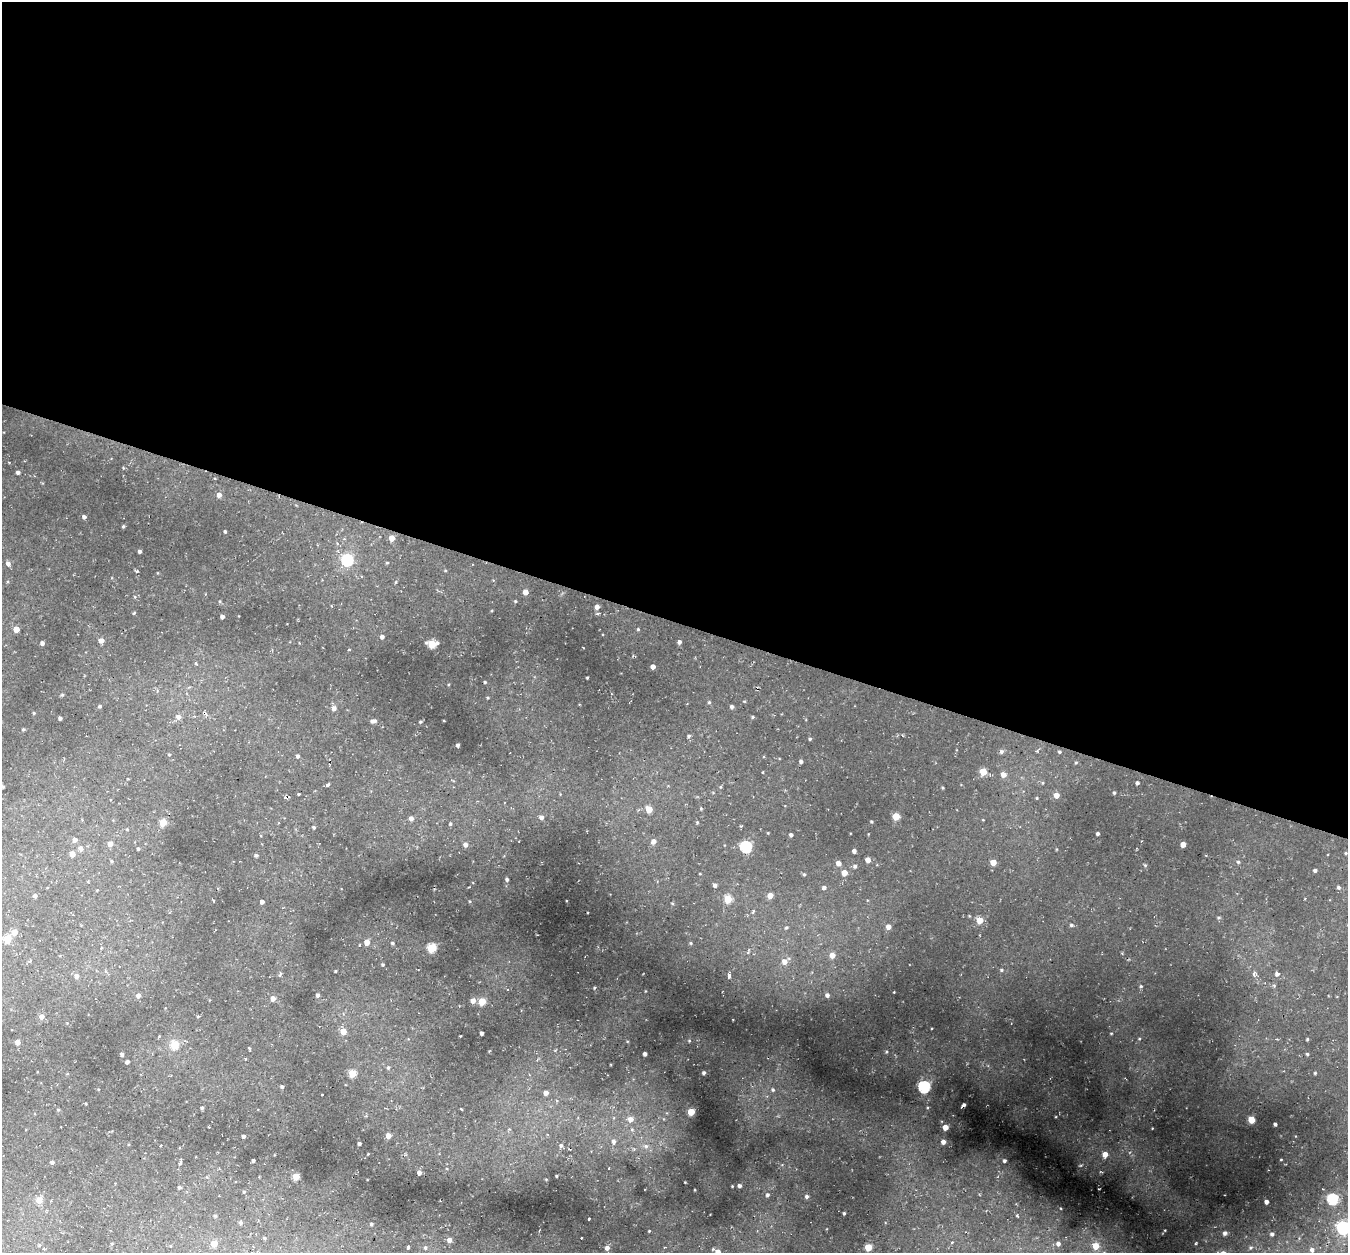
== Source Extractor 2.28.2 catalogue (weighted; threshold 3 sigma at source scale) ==
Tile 3 of 4 x 4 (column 3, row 1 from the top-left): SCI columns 2758-4103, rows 4012-5262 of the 5486 x 5531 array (HDU 1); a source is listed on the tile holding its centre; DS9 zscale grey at full resolution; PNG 1350 x 1255 px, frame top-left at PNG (2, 2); no overlay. Shown black and unused: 50% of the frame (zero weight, under 2 of 3 exposures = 6% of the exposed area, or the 3 px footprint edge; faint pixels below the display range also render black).
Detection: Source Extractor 2.28.2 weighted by HDU 2 'WHT'; one run over the whole footprint, this tile lists its part. Background 0.0339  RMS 0.005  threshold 0.0223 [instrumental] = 3 sigma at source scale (4.5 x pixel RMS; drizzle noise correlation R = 1.50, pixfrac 1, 0.05/0.05 arcsec/px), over >= 5 px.
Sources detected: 218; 5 cosmic-ray / hot-pixel residue — not listed; the other 213 listed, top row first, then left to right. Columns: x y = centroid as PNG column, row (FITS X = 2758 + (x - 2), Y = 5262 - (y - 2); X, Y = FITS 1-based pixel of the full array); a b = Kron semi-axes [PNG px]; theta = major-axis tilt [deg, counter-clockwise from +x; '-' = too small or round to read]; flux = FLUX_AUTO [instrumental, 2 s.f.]
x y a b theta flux
18 472 4 4 - 1
219 495 5 4 - 2.1
84 517 4 4 - 1.2
123 526 4 3 - 0.57
225 531 3 3 - 0.66
392 538 4 4 - 4.5
140 551 3 3 - 1
347 560 6 5 - 54
387 563 4 3 - 0.42
8 564 5 4 - 1.8
137 571 4 4 - 0.49
7 581 4 3 - 0.6
525 592 4 4 - 3.4
220 601 4 3 - 0.46
515 601 4 3 - 0.46
597 607 5 5 - 2.3
222 617 4 4 - 1.9
16 629 4 4 - 5.3
638 629 4 4 - 0.46
382 637 4 4 - 1.3
101 640 6 5 - 2.2
679 642 4 4 - 1.2
42 643 4 3 - 1.2
432 644 6 5 - 18
195 663 4 3 - 0.51
653 667 4 4 - 2.7
587 677 3 2 - 0.45
485 682 4 4 - 0.52
62 695 4 3 - 0.52
709 702 4 4 - 0.59
100 706 4 3 - 0.64
732 707 5 4 - 1.1
334 708 5 5 - 1.9
34 713 3 3 - 0.42
178 717 6 5 - 2
752 717 4 4 - 0.6
60 718 4 3 - 1.2
373 721 6 4 5 1.6
421 722 4 3 - 0.52
23 729 4 3 - 0.46
689 736 5 4 - 0.69
810 739 4 3 - 0.64
458 745 4 3 - 0.88
1001 752 6 5 - 0.97
1059 752 4 3 - 0.54
169 755 4 3 - 0.45
298 756 5 4 - 0.91
801 761 4 4 - 1.2
1076 762 5 3 - 0.39
983 772 5 4 - 10
1003 774 5 4 - 3.1
1137 783 3 3 - 0.98
328 785 3 3 - 1.4
3 787 4 3 - 0.51
1114 793 3 3 - 0.65
299 794 3 3 - 0.56
1056 795 4 4 - 3.4
1037 798 5 3 - 0.36
649 809 5 4 - 7.8
896 816 5 4 - 12
542 817 5 5 - 1.6
411 818 5 5 - 1.8
871 821 3 3 - 0.44
163 822 4 4 - 11
450 824 5 4 - 0.68
314 827 4 3 - 0.62
127 830 3 3 - 0.58
1098 834 3 3 - 0.81
791 835 3 3 - 1.1
75 840 5 5 - 2.1
653 841 6 5 - 2.1
110 844 5 4 - 3.1
1183 844 4 4 - 3.8
465 845 5 5 - 1.9
746 847 5 5 - 49
81 849 7 6 - 1.4
138 849 3 3 - 0.61
854 851 4 4 - 1.4
1346 853 4 4 - 0.46
72 854 4 4 - 3.6
256 855 5 4 - 0.76
868 860 4 4 - 3.1
112 861 5 3 - 0.45
993 862 4 4 - 5.1
1238 862 5 4 - 0.65
838 863 4 4 - 3
1145 865 5 4 - 0.53
855 866 5 4 - 0.94
1315 870 4 3 - 1
844 873 4 4 - 6
804 874 4 4 - 0.54
507 879 4 4 - 1
715 885 4 4 - 1.1
1338 887 5 5 - 0.9
824 888 5 4 - 1.2
770 895 4 4 - 4.2
35 896 4 4 - 1
728 899 5 5 - 14
262 902 4 4 - 1.6
753 912 5 3 - 0.57
1218 918 5 3 - 0.47
980 920 4 4 - 7.4
1071 925 5 4 - 0.72
786 927 5 3 - 0.46
888 927 4 4 - 2.6
14 932 5 4 - 5.1
7 939 5 4 - 16
367 942 5 5 - 3.5
393 943 5 4 - 0.6
691 943 4 4 - 0.48
432 948 5 5 - 23
832 955 5 5 - 4.1
785 961 9 6 36 3.2
383 965 4 4 - 0.55
1001 970 5 4 - 0.69
336 971 4 2 - 0.33
280 974 5 3 - 0.63
1254 974 4 4 - 1.5
1277 974 6 5 - 1.1
77 976 5 5 - 1.7
729 976 4 3 - 1.7
1141 986 5 4 - 0.57
594 988 4 3 - 0.51
138 995 4 4 - 2
318 995 4 3 - 0.97
827 995 5 5 - 1.6
273 998 5 4 - 2.4
473 1001 4 4 - 3.1
482 1001 5 4 - 11
42 1016 5 5 - 2.2
198 1016 5 3 - 0.39
343 1031 5 5 - 5.1
481 1033 4 3 - 1.3
1111 1033 4 2 - 0.32
1139 1039 4 4 - 0.45
1307 1039 4 3 - 0.47
689 1041 5 4 - 0.49
17 1042 4 4 - 2.6
174 1045 5 5 - 16
886 1052 4 3 - 0.42
122 1054 4 3 - 0.99
645 1054 4 3 - 1.4
1307 1054 3 3 - 0.61
245 1059 3 2 - 0.51
127 1062 4 3 - 1.4
388 1068 5 4 - 0.64
352 1073 5 4 - 15
704 1073 3 3 - 0.98
1315 1073 3 3 - 0.49
282 1087 4 3 - 0.82
924 1087 5 5 - 60
773 1090 5 4 - 0.72
546 1093 5 4 - 2.5
963 1105 5 3 - 1.4
202 1108 5 3 - 0.67
461 1109 3 2 - 0.74
58 1110 4 4 - 0.46
691 1112 4 4 - 11
630 1119 7 6 - 3.3
1251 1120 5 4 - 10
1275 1124 3 3 - 0.82
945 1127 4 4 - 4.6
243 1136 3 3 - 1.1
388 1136 4 4 - 3.9
614 1141 7 6 - 1.9
943 1142 4 4 - 2
359 1143 3 3 - 0.9
561 1145 6 6 - 1.4
646 1146 6 6 - 1.4
1105 1154 6 5 - 3.7
1281 1159 3 2 - 0.29
253 1160 3 3 - 0.77
1004 1161 3 3 - 0.89
52 1162 4 4 - 1
179 1163 4 4 - 0.71
609 1168 3 2 - 0.51
419 1173 4 4 - 1.9
296 1176 4 4 - 11
556 1176 3 2 - 0.43
115 1183 2 2 - 0.26
732 1186 3 2 - 0.31
740 1186 3 3 - 1.3
179 1187 4 3 - 0.76
244 1192 4 4 - 0.47
767 1195 5 4 - 0.96
807 1196 5 4 - 1
1333 1199 5 5 - 36
39 1200 4 4 - 7.1
1266 1202 4 4 - 1.7
844 1213 3 3 - 0.63
215 1216 4 3 - 0.47
589 1219 3 2 - 0.91
241 1223 4 4 - 0.78
371 1224 4 3 - 0.65
1343 1228 6 6 - 79
649 1231 3 2 - 0.33
1225 1233 4 3 - 1.1
1272 1234 4 3 - 0.98
264 1238 4 3 - 0.44
581 1238 2 2 - 0.44
449 1240 4 4 - 1.8
952 1242 4 4 - 0.64
214 1244 4 4 - 7.8
1058 1244 5 4 - 1.2
1196 1244 2 2 - 0.37
1096 1246 5 5 - 6.9
408 1247 4 3 - 2.6
425 1247 4 3 - 0.55
868 1247 5 5 - 10
607 1248 5 5 - 1.9
1250 1248 5 3 - 0.49
1312 1250 5 5 - 1.3
718 1252 5 5 - 2.5
Overlapping masked pixels (flux is a lower limit): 1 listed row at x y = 963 1105
Isophote crosses this tile's border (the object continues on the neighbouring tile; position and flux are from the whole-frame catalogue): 2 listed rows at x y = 1343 1228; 718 1252
Unlisted compact peaks at least as high as the median listed source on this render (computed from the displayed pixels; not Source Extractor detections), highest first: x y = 1060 1208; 1081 1165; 1165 1230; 685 1182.